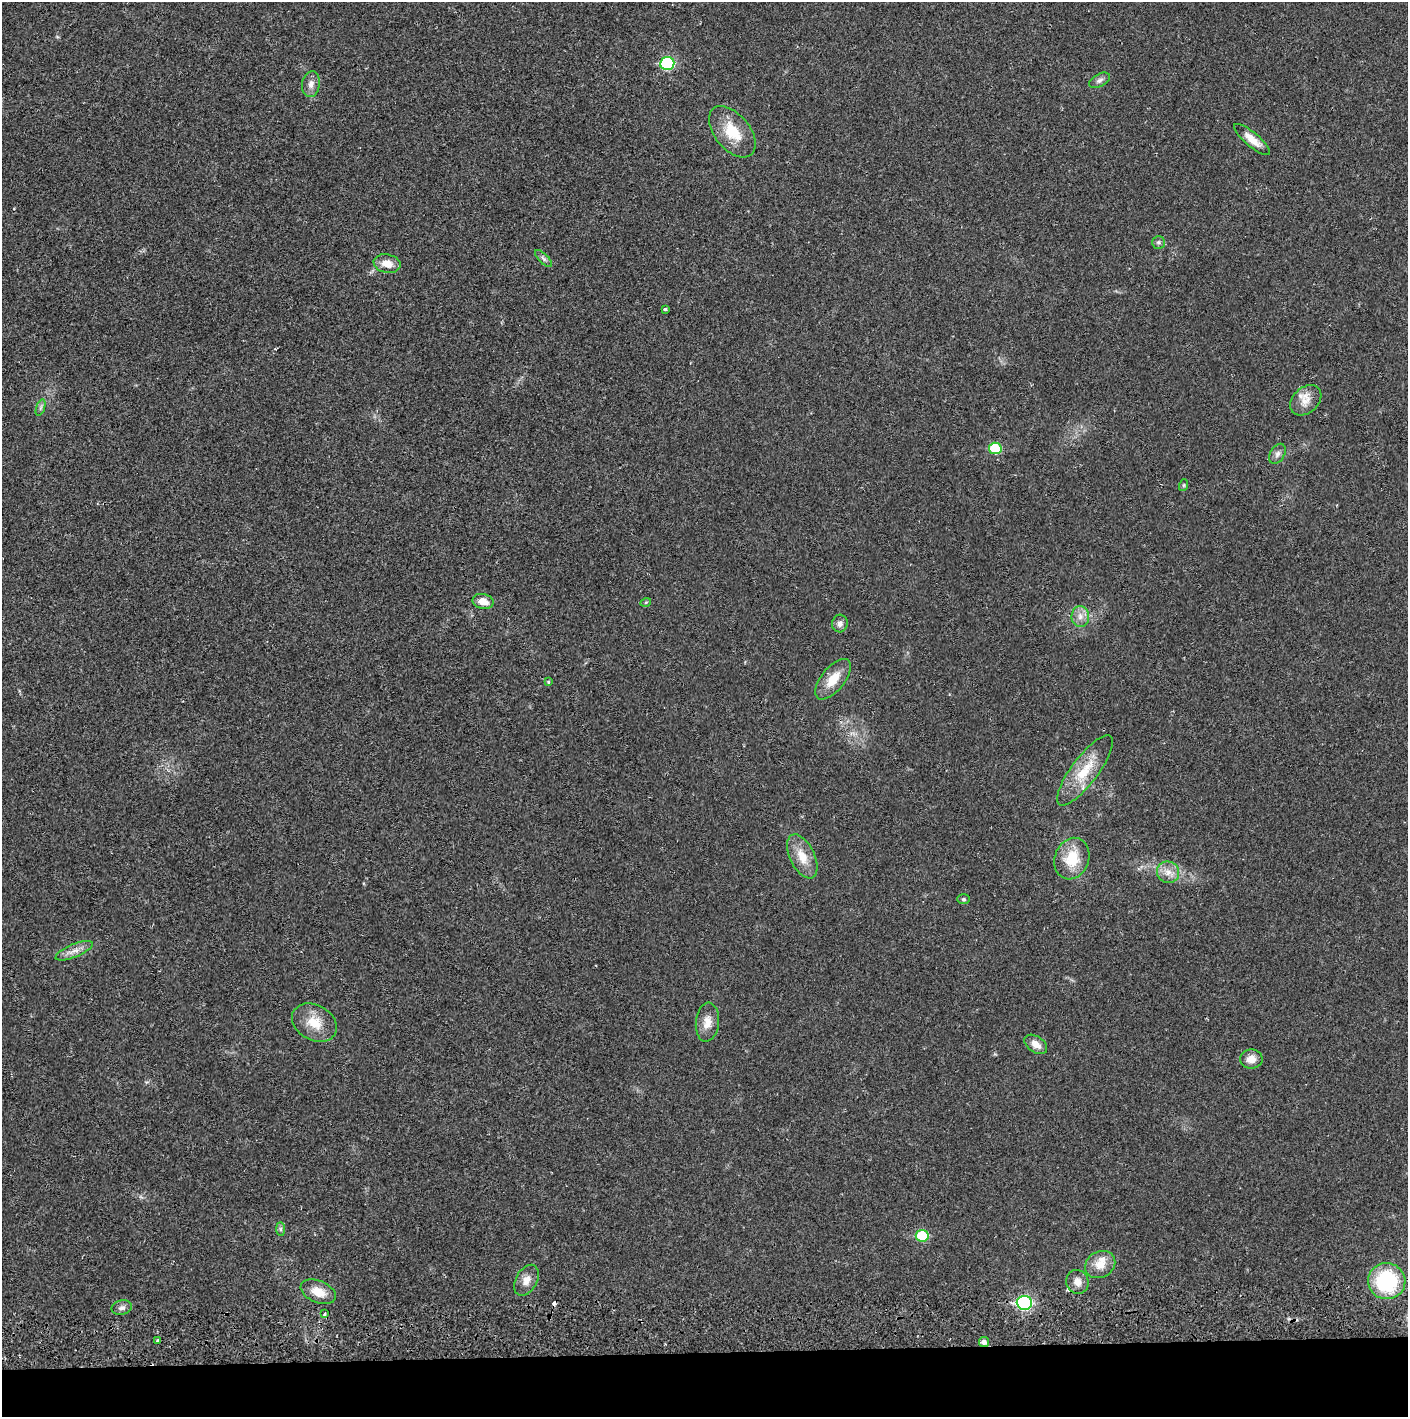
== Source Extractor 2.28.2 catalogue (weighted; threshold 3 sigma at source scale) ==
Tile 8 of 3 x 3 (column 2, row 3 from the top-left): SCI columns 1410-2815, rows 56-1470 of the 4228 x 4359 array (HDU 1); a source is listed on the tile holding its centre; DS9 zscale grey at full resolution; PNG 1410 x 1419 px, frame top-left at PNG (2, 2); each listed source drawn as its Kron ellipse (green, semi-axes under 4 px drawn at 4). Shown black and unused: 5% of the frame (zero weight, under 2 of 3 exposures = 3% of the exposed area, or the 3 px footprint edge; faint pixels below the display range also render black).
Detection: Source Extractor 2.28.2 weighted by HDU 2 'WHT'; one run over the whole footprint, this tile lists its part. Background 0.0214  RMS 0.0035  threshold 0.0156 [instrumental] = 3 sigma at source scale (4.5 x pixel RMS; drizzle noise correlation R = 1.50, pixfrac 1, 0.05/0.05 arcsec/px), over >= 5 px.
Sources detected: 44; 2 cosmic-ray / hot-pixel residue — neither listed nor drawn; the other 42 listed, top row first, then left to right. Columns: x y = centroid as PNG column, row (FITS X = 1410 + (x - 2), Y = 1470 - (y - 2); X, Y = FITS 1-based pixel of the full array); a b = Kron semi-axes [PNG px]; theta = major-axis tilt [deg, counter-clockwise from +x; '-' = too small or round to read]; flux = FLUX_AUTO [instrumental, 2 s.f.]
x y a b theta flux
667 63 7 6 - 30
1099 80 11 6 30 1.3
311 84 13 9 81 2.2
732 132 30 17 -50 11
1252 139 22 7 -40 3.8
1158 242 6 6 - 0.76
544 259 11 5 -45 0.92
387 264 13 9 -11 3.9
665 309 3 3 - 1
1306 400 17 12 42 4.1
40 408 9 4 71 0.75
995 448 6 5 - 14
1277 454 11 7 58 1.5
1184 485 6 4 71 0.47
483 601 10 7 -12 3.3
646 602 5 3 - 0.31
1080 616 10 8 -87 2.4
840 624 9 8 - 1.6
833 679 24 11 51 6.7
548 682 4 4 - 0.66
1085 770 43 13 53 11
802 856 24 12 -64 6.2
1072 859 21 17 70 10
1168 872 11 10 - 3
963 899 6 5 - 0.58
74 951 20 6 22 2.7
707 1022 19 11 84 4
314 1023 24 17 -29 7.8
1036 1044 12 8 -34 3
1251 1059 11 9 0 3.3
280 1229 7 4 -90 0.65
922 1236 6 6 - 14
1100 1264 16 13 29 5
526 1280 17 10 61 3.2
1387 1281 18 18 - 27
1077 1282 12 11 - 2.9
318 1292 18 11 -23 5.2
1024 1303 8 7 - 46
122 1308 10 7 12 1.3
324 1314 4 3 - 0.72
158 1341 4 3 - 1.5
984 1342 5 5 - 1.6
Overlapping masked pixels (flux is a lower limit): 1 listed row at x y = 1024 1303